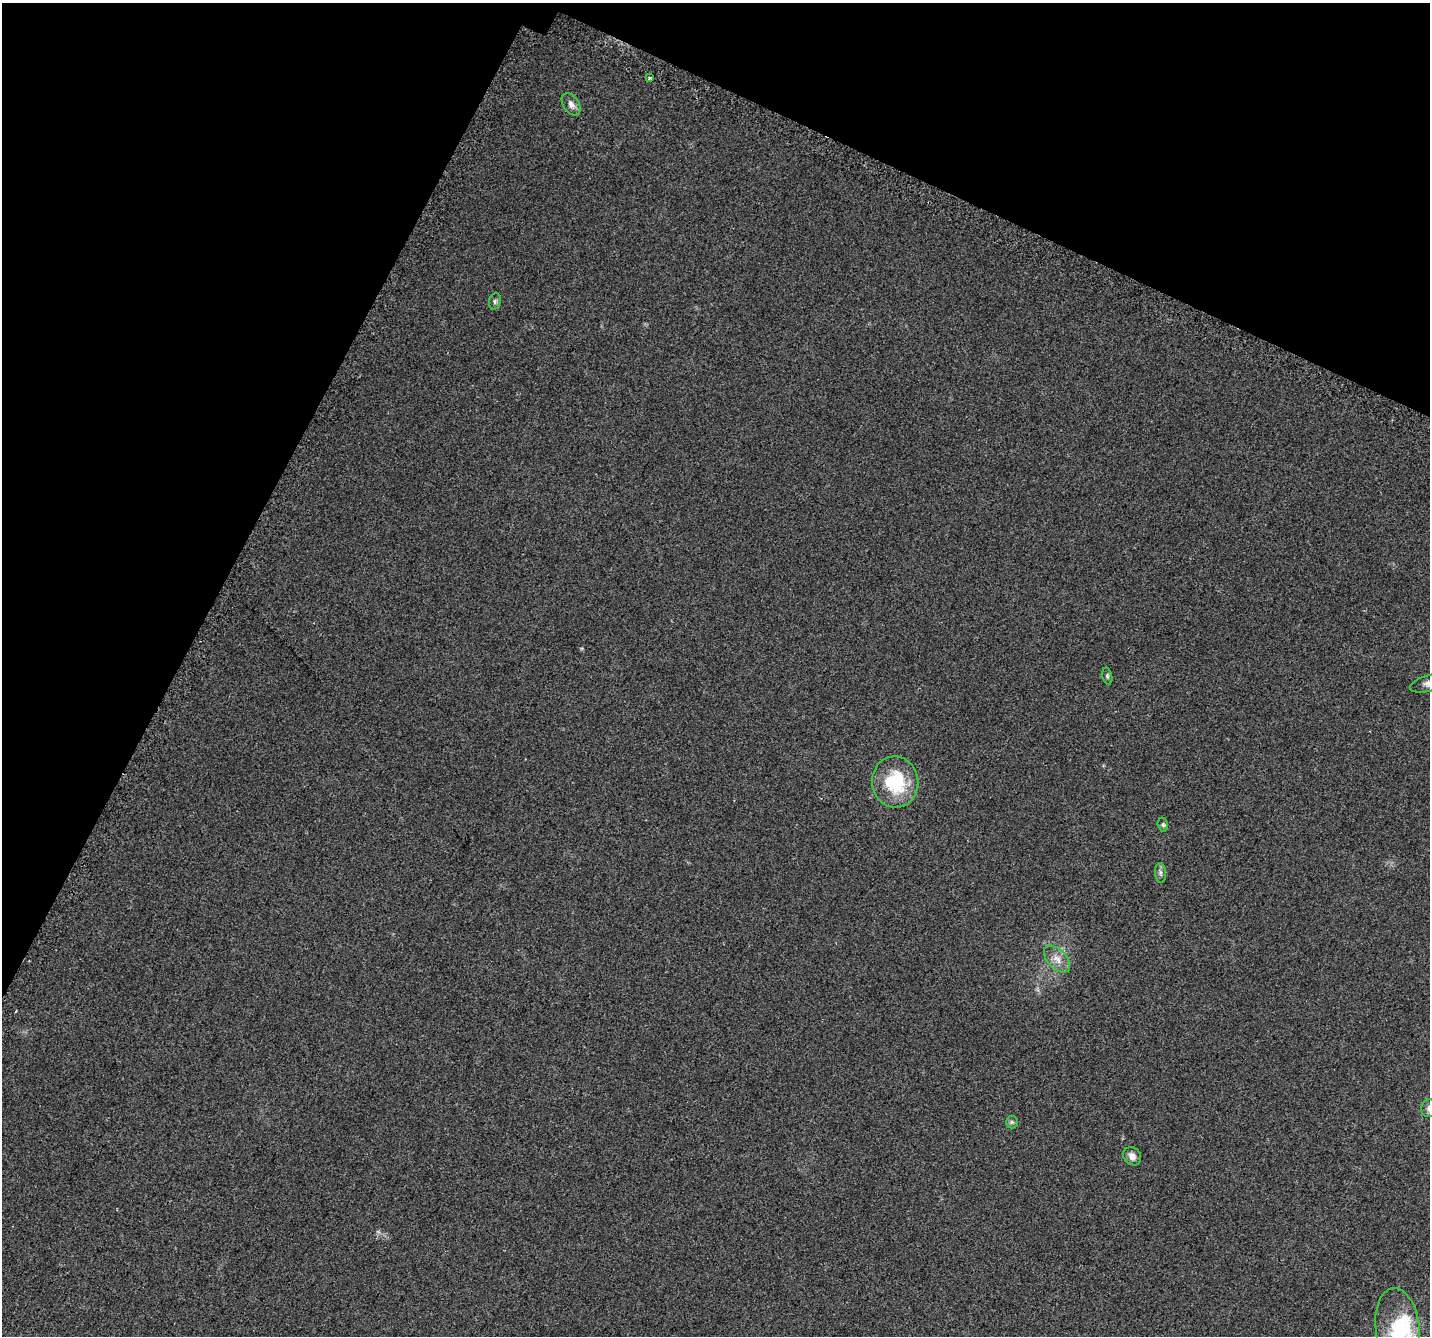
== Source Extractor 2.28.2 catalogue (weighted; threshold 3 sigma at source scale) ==
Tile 2 of 4 x 4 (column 2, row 1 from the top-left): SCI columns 1468-2895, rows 4335-5668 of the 5852 x 5960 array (HDU 1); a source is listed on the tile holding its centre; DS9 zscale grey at full resolution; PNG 1432 x 1338 px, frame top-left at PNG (2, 3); each listed source drawn as its Kron ellipse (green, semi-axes under 4 px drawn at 4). Shown black and unused: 24% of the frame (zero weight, under 2 of 3 exposures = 3% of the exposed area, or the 3 px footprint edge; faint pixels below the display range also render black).
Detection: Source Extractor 2.28.2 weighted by HDU 2 'WHT'; one run over the whole footprint, this tile lists its part. Background 0.0996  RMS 0.0087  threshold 0.0393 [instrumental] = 3 sigma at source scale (4.5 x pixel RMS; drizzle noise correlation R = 1.50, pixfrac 1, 0.0396/0.0396 arcsec/px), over >= 5 px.
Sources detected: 14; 1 inside a brighter object's white glare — neither listed nor drawn; the other 13 listed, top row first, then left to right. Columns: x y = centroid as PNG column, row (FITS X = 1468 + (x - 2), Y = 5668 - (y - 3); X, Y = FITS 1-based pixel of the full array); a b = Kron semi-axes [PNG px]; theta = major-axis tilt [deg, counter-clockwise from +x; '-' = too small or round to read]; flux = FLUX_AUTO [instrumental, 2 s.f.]
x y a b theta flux
649 78 3 3 - 1.4
571 104 12 7 -56 4.5
495 301 8 6 76 2
1107 676 8 5 -77 1.6
1429 683 20 8 16 6.1
895 782 26 23 -84 48
1163 825 7 5 -74 1.6
1160 873 10 5 -86 2.4
1057 959 16 9 -46 8.3
1429 1108 9 8 - 3.1
1012 1122 6 6 - 1.6
1132 1156 10 8 -50 5.1
1398 1329 41 22 -83 45
Isophote crosses this tile's border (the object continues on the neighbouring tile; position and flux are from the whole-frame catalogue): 3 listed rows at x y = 1429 683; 1429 1108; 1398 1329